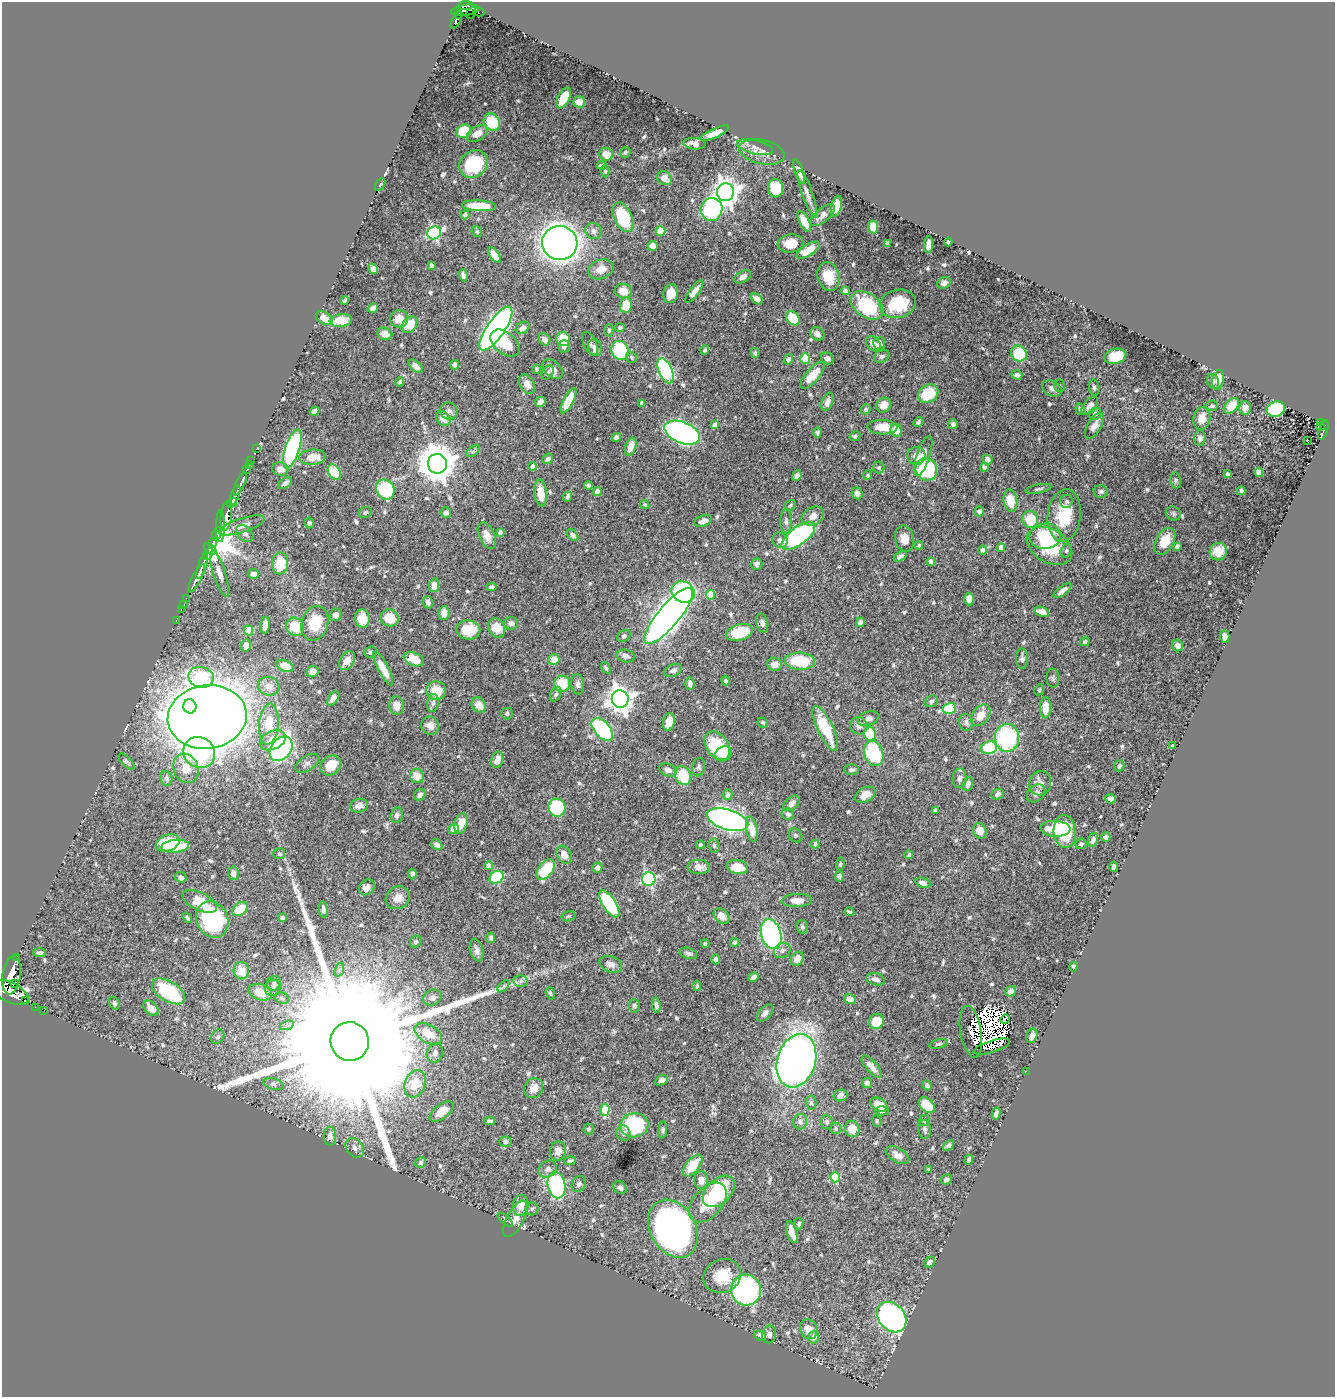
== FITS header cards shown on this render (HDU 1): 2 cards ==
NAXIS1  =                 1333
NAXIS2  =                 1395

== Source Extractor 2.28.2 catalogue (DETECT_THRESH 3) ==
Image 1333 x 1395 px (HDU 1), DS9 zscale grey, 1 PNG px = 1 image px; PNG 1337 x 1399 px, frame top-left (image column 1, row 1395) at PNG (2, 2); each listed source drawn as its Kron ellipse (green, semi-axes under 4 px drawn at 4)
Background 0.426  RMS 0.011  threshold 0.0336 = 3 sigma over >= 5 px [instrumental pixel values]
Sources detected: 630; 4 with non-positive FLUX_AUTO (blend fragments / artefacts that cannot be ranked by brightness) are neither listed nor drawn; of the other 626, the 500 brightest by FLUX_AUTO listed and drawn (126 fainter detections omitted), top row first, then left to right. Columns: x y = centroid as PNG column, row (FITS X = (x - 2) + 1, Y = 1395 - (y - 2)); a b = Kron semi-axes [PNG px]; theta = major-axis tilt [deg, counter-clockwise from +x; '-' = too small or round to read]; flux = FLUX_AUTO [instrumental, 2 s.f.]
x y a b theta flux
465 5 7 4 2 360
465 10 14 5 10 410
479 12 5 4 - 34
471 13 6 4 59 86
458 14 3 2 - 73
456 20 9 4 62 210
564 98 11 6 62 13
579 102 6 5 - 4
492 122 9 7 -53 24
464 131 7 6 - 22
715 133 15 4 24 6.8
477 134 11 7 32 6.4
694 144 11 5 -6 4.1
755 147 18 7 -13 5.6
625 152 5 5 - 1.4
762 152 23 12 -12 10
606 154 7 6 - 6.5
474 164 15 13 35 39
602 165 5 3 - 1.9
605 171 6 4 -89 1.5
799 172 13 4 -70 4.9
664 178 8 6 -38 7.3
380 184 7 4 61 1.3
776 188 9 7 -82 25
725 192 9 8 - 850
807 194 25 5 -70 5.3
479 206 17 5 -3 26
837 206 10 5 76 13
712 209 11 10 - 85
465 215 4 4 - 1.8
823 215 15 6 41 4.9
623 217 15 9 -65 34
804 221 11 5 -61 7.6
873 227 6 5 - 10
594 231 9 7 -27 3.7
660 231 5 5 - 17
477 232 6 5 - 1.3
434 233 7 6 - 120
948 242 4 3 - 1.6
560 243 17 17 - 710
790 243 13 9 8 11
887 243 4 3 - 1.6
928 245 8 4 85 4.8
652 246 5 5 - 4
808 250 13 5 32 12
494 255 9 4 -56 8.7
432 265 4 3 - 2.4
373 269 5 4 - 9.1
601 269 13 9 21 9.1
463 275 6 4 -73 2.3
828 276 14 11 -73 17
743 277 9 5 31 3.4
944 283 7 5 28 3
623 291 9 7 -13 8.2
845 291 4 4 - 2.1
694 292 13 4 53 5.6
671 294 10 7 77 7.6
757 299 7 4 -39 4.8
345 300 4 3 - 1.7
898 304 18 14 14 31
626 305 8 6 84 15
867 305 18 12 -35 57
373 308 5 4 - 3.4
324 318 9 6 -32 14
793 318 8 5 -50 24
399 319 9 8 - 9.4
341 320 11 6 6 15
410 325 9 6 51 19
620 327 5 4 - 1.9
523 328 7 5 33 4.5
496 329 26 9 55 460
609 330 6 5 - 1.8
385 334 7 6 - 5
817 334 7 6 - 4.7
544 339 6 5 - 3.6
563 339 7 6 - 16
505 343 17 10 -40 21
590 344 12 6 -63 2.1
873 344 9 6 -49 4.5
879 344 6 6 - 3.7
564 346 6 5 - 2.7
595 348 8 6 -70 3.6
620 350 10 8 -64 46
705 350 4 4 - 1.6
755 353 5 4 - 1.2
1019 354 8 7 - 37
882 356 8 6 28 2.2
1115 356 11 7 15 23
631 357 6 5 - 1.5
827 358 7 5 -31 3.4
788 359 5 4 - 2.4
805 359 5 5 - 21
455 365 4 4 - 2.8
416 366 8 5 -43 3.1
537 369 5 4 - 1.4
553 369 11 7 -41 5
665 371 13 6 -66 100
548 372 7 5 57 1.5
812 375 17 6 48 16
1017 375 5 4 - 2.4
1218 380 10 5 75 8.8
1213 381 8 5 -63 2.3
400 382 4 4 - 1.7
527 384 11 7 -60 5.9
1059 385 6 5 - 1.3
1094 387 8 5 -81 1.8
1052 388 10 7 -31 4.2
928 394 11 8 35 24
568 401 14 5 62 21
540 402 5 5 - 8.8
827 402 9 5 69 4.5
642 403 4 4 - 3.4
884 405 8 6 46 7.5
1090 406 10 6 50 4.3
1212 406 6 5 - 1.5
1231 406 9 6 45 15
1245 408 7 6 - 5.4
866 409 5 4 - 1.5
1080 409 6 4 -72 1.6
1276 409 9 7 20 49
315 411 5 4 - 3.4
449 411 9 8 - 3.3
1095 414 6 5 - 2.8
443 418 8 6 -46 9.4
1202 418 11 8 81 8.7
918 422 5 4 - 2
1320 422 3 2 - 9.4
953 424 5 5 - 2
715 425 4 4 - 3.6
1324 425 4 3 - 48
1094 426 15 7 59 5
882 427 15 7 -2 11
1321 427 4 3 - 22
896 430 6 6 - 9.2
1323 430 10 3 71 97
817 432 5 3 - 1.7
682 433 18 10 -22 280
855 436 5 4 - 1.4
616 437 5 4 - 2.6
1200 438 7 6 - 2.7
1307 440 3 2 - 1.8
631 447 9 5 71 8.4
256 449 4 2 - 7
292 449 20 7 72 110
473 451 8 4 36 1.7
916 456 9 9 - 6.6
923 456 21 6 72 6.9
312 457 13 7 5 12
548 459 6 4 39 1.8
987 459 5 4 - 3.4
251 460 2 2 - 8.9
249 464 3 2 - 13
437 464 10 9 - 2100
533 466 4 4 - 4.2
984 467 4 3 - 1.6
879 468 6 5 - 1.6
280 469 8 6 -19 5.7
926 469 11 10 - 56
246 470 4 3 - 9.5
334 472 8 6 -59 25
1259 472 5 4 - 5.1
1227 474 4 3 - 1.4
868 475 5 4 - 1.4
797 476 5 4 - 2.4
1176 480 8 5 -81 1.7
285 483 8 4 34 2.8
240 484 13 3 64 240
588 485 4 4 - 1.9
1038 489 13 3 11 1.6
385 490 10 9 - 48
597 491 4 4 - 5
1101 491 7 6 - 1.8
1241 491 4 4 - 2.7
541 493 13 6 -84 13
857 493 6 5 - 3.1
235 495 10 4 70 730
568 496 5 3 - 1.9
1010 500 11 7 -81 17
1066 502 6 6 - 1.8
232 503 5 2 - 240
645 505 5 4 - 1.3
790 505 6 5 - 1.3
979 511 5 4 - 2.4
365 512 6 5 - 1.6
446 513 5 5 - 2.4
1173 514 8 6 -32 1.6
1064 515 26 16 83 33
226 516 15 5 83 1300
813 516 12 8 30 7.3
1030 519 8 8 - 22
703 521 9 5 19 4.2
786 521 12 5 90 2.8
309 523 5 4 - 1.6
242 525 24 7 18 7.1
220 526 16 4 90 380
500 532 4 3 - 2.7
245 533 10 7 -42 3.9
217 534 7 4 64 610
487 535 14 8 -66 8.4
573 535 7 4 -50 3.3
798 536 20 9 37 140
1045 536 15 13 3 33
905 538 13 9 -77 8.5
780 540 8 7 - 2.7
1165 541 14 9 60 15
213 542 5 3 - 950
919 545 4 4 - 1.3
1050 546 25 16 -32 43
1177 546 4 3 - 1.8
1001 548 4 4 - 4.8
210 549 7 4 -37 220
983 550 5 4 - 2
1066 551 7 5 73 1.9
1218 552 9 8 - 15
208 554 6 4 62 100
900 556 7 4 32 2.1
931 561 4 4 - 4.7
280 564 11 8 85 24
757 564 6 5 - 2.8
202 566 13 3 72 930
219 573 24 6 -72 6.5
254 574 5 5 - 6
197 578 16 4 63 660
434 585 7 5 79 7.3
491 587 5 3 - 1.6
1062 591 10 4 38 4.6
683 592 12 10 -26 57
710 595 5 4 - 20
186 598 2 2 - 9.4
969 599 6 5 - 5.9
428 602 6 5 - 2.7
184 604 3 2 - 8.2
181 609 3 2 - 11
1042 612 7 4 -19 7
444 613 7 5 84 7
336 615 6 5 - 4.4
668 616 35 10 50 780
362 618 9 7 -86 14
390 618 9 8 - 17
176 620 3 2 - 15
860 622 5 4 - 3.3
315 623 18 13 73 26
511 623 7 6 - 2.9
762 623 9 6 -76 3.3
265 625 9 4 85 6.4
295 627 9 8 - 19
497 628 10 8 -64 13
468 630 12 9 -8 20
249 631 5 4 - 23
739 632 13 8 16 28
624 636 7 5 30 1.7
1225 636 6 4 -88 4.5
1085 642 5 4 - 1.5
246 645 6 5 - 4.8
1178 645 6 5 - 5.2
371 652 6 5 - 1.8
626 656 9 6 -14 3.6
414 659 10 6 -20 17
1022 659 10 6 -89 2.6
554 660 6 5 - 14
347 661 10 7 58 6.8
800 661 15 8 -3 35
774 664 7 6 - 4.9
285 666 9 5 -23 9.4
606 668 6 4 -55 1.3
383 669 19 5 -62 12
673 670 9 6 22 3
313 672 6 5 - 4.5
201 677 13 10 -14 78
1053 678 9 6 -89 2
726 681 4 3 - 1.5
690 683 6 4 -86 3.2
562 684 8 8 - 23
578 684 10 6 -84 3.3
269 686 11 9 -16 5.6
1039 690 6 4 63 1.5
436 691 10 9 - 15
556 694 8 5 63 1.9
333 698 8 5 56 5.2
620 699 9 8 - 780
931 701 7 5 21 2.1
433 703 9 5 81 2.7
479 705 8 6 -53 8.3
190 706 7 6 - 61
397 706 9 7 -83 7.1
1045 707 11 5 -90 11
949 708 7 5 16 41
507 713 6 5 - 1.7
981 715 12 8 53 10
207 717 39 31 6 1900
868 719 11 7 22 4.2
669 722 9 5 75 8.8
763 722 5 4 - 1.6
966 722 8 7 - 2.8
269 724 21 9 85 19
430 726 9 8 - 4.9
859 726 9 8 - 3.7
825 728 24 8 -64 36
602 729 14 7 -49 97
870 734 7 6 - 24
1007 738 14 12 87 85
273 740 14 9 26 13
717 746 16 11 -55 34
1172 746 4 3 - 1.3
989 748 8 6 14 33
281 749 13 10 52 170
199 753 16 15 - 140
874 753 13 9 -69 52
724 754 8 7 - 5
497 760 8 5 73 6.9
127 762 10 4 -44 2
307 763 13 7 33 3.3
331 766 11 9 40 18
1119 766 5 5 - 2.1
699 767 9 6 79 2.1
186 768 15 12 -68 13
668 770 9 6 -21 3.6
851 770 7 5 0 2
417 776 7 7 - 8
683 776 9 7 -64 31
166 778 7 6 - 2.5
959 778 10 7 87 3.3
1040 783 12 11 - 4.9
968 784 7 5 68 4.1
1036 793 10 8 43 3.7
998 794 6 5 - 2.3
420 795 6 5 - 3.2
728 795 5 4 - 3.1
865 795 11 7 28 7.8
1111 799 5 5 - 3.7
792 803 9 6 42 4
359 806 9 6 14 5.1
557 808 9 8 - 76
935 810 4 4 - 1.3
788 814 6 6 - 2.6
397 815 8 6 76 3.2
727 820 21 10 -17 450
461 823 10 6 74 9.6
454 829 5 5 - 6.7
752 829 13 5 -79 12
1056 829 15 8 -4 24
980 831 8 6 -63 7.7
1065 831 16 11 -85 36
796 835 7 6 - 1.6
1106 837 4 4 - 2.8
1093 840 7 5 72 3.6
168 843 12 8 23 32
700 844 4 4 - 1.4
815 844 4 4 - 2
1081 844 5 5 - 1.9
437 845 6 5 - 3.5
175 846 14 6 6 35
714 846 7 5 -87 1.7
279 854 6 5 - 1.5
564 855 10 7 -58 7.9
909 855 4 3 - 1.3
840 864 7 4 83 1.3
489 866 4 4 - 6.2
699 867 11 7 -1 5.2
737 867 11 7 -8 14
1114 867 5 4 - 4
597 868 5 5 - 3.2
546 869 12 7 52 35
233 873 6 5 - 4.2
412 874 4 4 - 2.8
839 876 5 4 - 2.7
181 877 6 5 - 3.4
497 877 7 6 - 50
649 879 7 6 - 110
923 883 8 5 -18 3.9
367 887 9 7 44 4.8
398 898 13 11 36 7.4
797 900 15 6 2 7.2
200 901 19 9 -25 16
609 904 15 6 -57 69
240 909 8 6 37 19
323 910 8 4 -86 2.9
849 912 5 3 - 1.3
569 916 7 5 15 1.3
721 916 9 6 -45 6.1
187 918 6 3 -52 1.5
282 918 4 4 - 2.6
212 920 19 15 -65 100
802 927 7 5 -78 1.6
771 934 15 10 -74 150
491 938 5 4 - 1.6
416 942 6 5 - 2
735 942 4 4 - 1.3
705 943 4 4 - 1.3
477 950 11 6 -75 3.6
782 950 9 7 33 3.2
40 953 6 4 -4 2.2
688 953 9 5 -17 2.5
17 958 3 3 - 47
716 959 5 4 - 2.2
797 959 7 5 57 7.2
611 964 12 8 -20 3.9
1073 967 5 3 - 1.9
339 970 7 4 71 1.4
241 971 8 7 - 13
12 975 19 9 82 2500
753 977 5 4 - 2.7
876 979 9 6 -16 4
521 981 7 6 - 2.1
274 983 7 7 - 2.5
14 984 4 2 - 170
503 986 7 4 46 1.7
697 986 5 3 - 1.3
273 988 8 7 - 3.1
169 991 18 10 -32 56
1011 991 6 5 - 4.2
10 992 19 10 -26 2900
260 992 12 8 -17 14
550 993 6 4 -69 1.3
282 998 7 5 -22 1.7
432 998 9 7 22 4.2
850 999 6 5 - 4.8
25 1001 4 3 - 23
114 1003 6 5 - 1.7
656 1005 7 4 -81 2.4
634 1006 7 5 -87 1.9
35 1007 2 2 - 4.3
151 1008 9 6 -46 7.7
44 1010 2 2 - 4.7
765 1013 10 6 48 3.2
1005 1019 5 3 - 260
876 1021 8 7 - 17
287 1025 7 4 19 1.9
971 1032 26 10 -81 2.9
428 1034 15 9 -30 13
1032 1036 7 5 67 4.2
218 1037 7 6 - 2.1
350 1042 19 19 - 110000
939 1044 9 4 12 1.3
992 1047 19 6 18 2.6
435 1053 10 7 70 3.1
796 1061 27 19 73 640
872 1067 14 5 -49 6.1
1026 1071 2 2 - 55
661 1080 7 5 32 2.8
867 1083 5 5 - 2.2
273 1084 10 5 -16 2.1
415 1084 14 10 71 20
927 1085 5 3 - 1.6
534 1088 10 9 - 6.2
840 1095 7 6 - 4.9
811 1103 7 5 -87 1.7
879 1105 9 6 -30 12
927 1105 9 6 -42 18
605 1110 6 4 84 26
442 1111 14 7 37 13
882 1111 7 4 1 1.8
996 1113 6 4 76 3
489 1121 5 3 - 2.1
877 1121 6 5 - 1.3
925 1121 5 5 - 1.6
800 1122 8 7 - 3.5
827 1122 7 6 - 2.1
634 1125 14 12 7 78
836 1128 5 5 - 1.4
589 1129 5 5 - 1.5
852 1129 8 7 - 12
925 1129 9 6 -84 2.2
663 1130 9 4 85 1.4
623 1133 8 7 - 2.7
330 1136 9 6 -89 3.3
505 1142 6 5 - 2.4
948 1145 6 3 41 1.7
355 1148 11 8 -53 3.6
558 1151 9 8 - 6.9
897 1155 13 7 -30 5.9
969 1160 5 4 - 2.7
570 1161 6 4 17 1.4
421 1163 6 5 - 1.9
693 1165 13 6 51 21
548 1169 10 8 37 3.7
929 1169 4 3 - 1.6
835 1177 5 5 - 42
946 1179 6 5 - 2.1
701 1180 9 7 90 5.7
579 1184 8 6 59 2.3
556 1185 13 8 -78 130
620 1188 7 5 -37 2.7
719 1191 19 12 44 61
708 1202 23 14 48 24
521 1205 10 8 83 9.3
532 1209 6 6 - 1.8
515 1219 20 8 61 7.5
505 1220 9 3 -41 1.3
799 1224 6 4 81 1.6
673 1229 31 23 -60 410
792 1232 11 5 -73 9.1
930 1262 6 5 - 3.3
722 1276 19 16 26 21
746 1290 15 15 - 170
892 1317 17 13 -49 280
809 1329 10 8 -64 7.2
769 1334 9 7 79 3.1
760 1336 6 4 -23 4.8
814 1337 6 5 - 3.7
At the frame edge (FLAGS 8, measured only in part): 1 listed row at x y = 10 992
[126 fainter detections neither listed nor drawn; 4 non-positive-flux detections neither listed nor drawn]